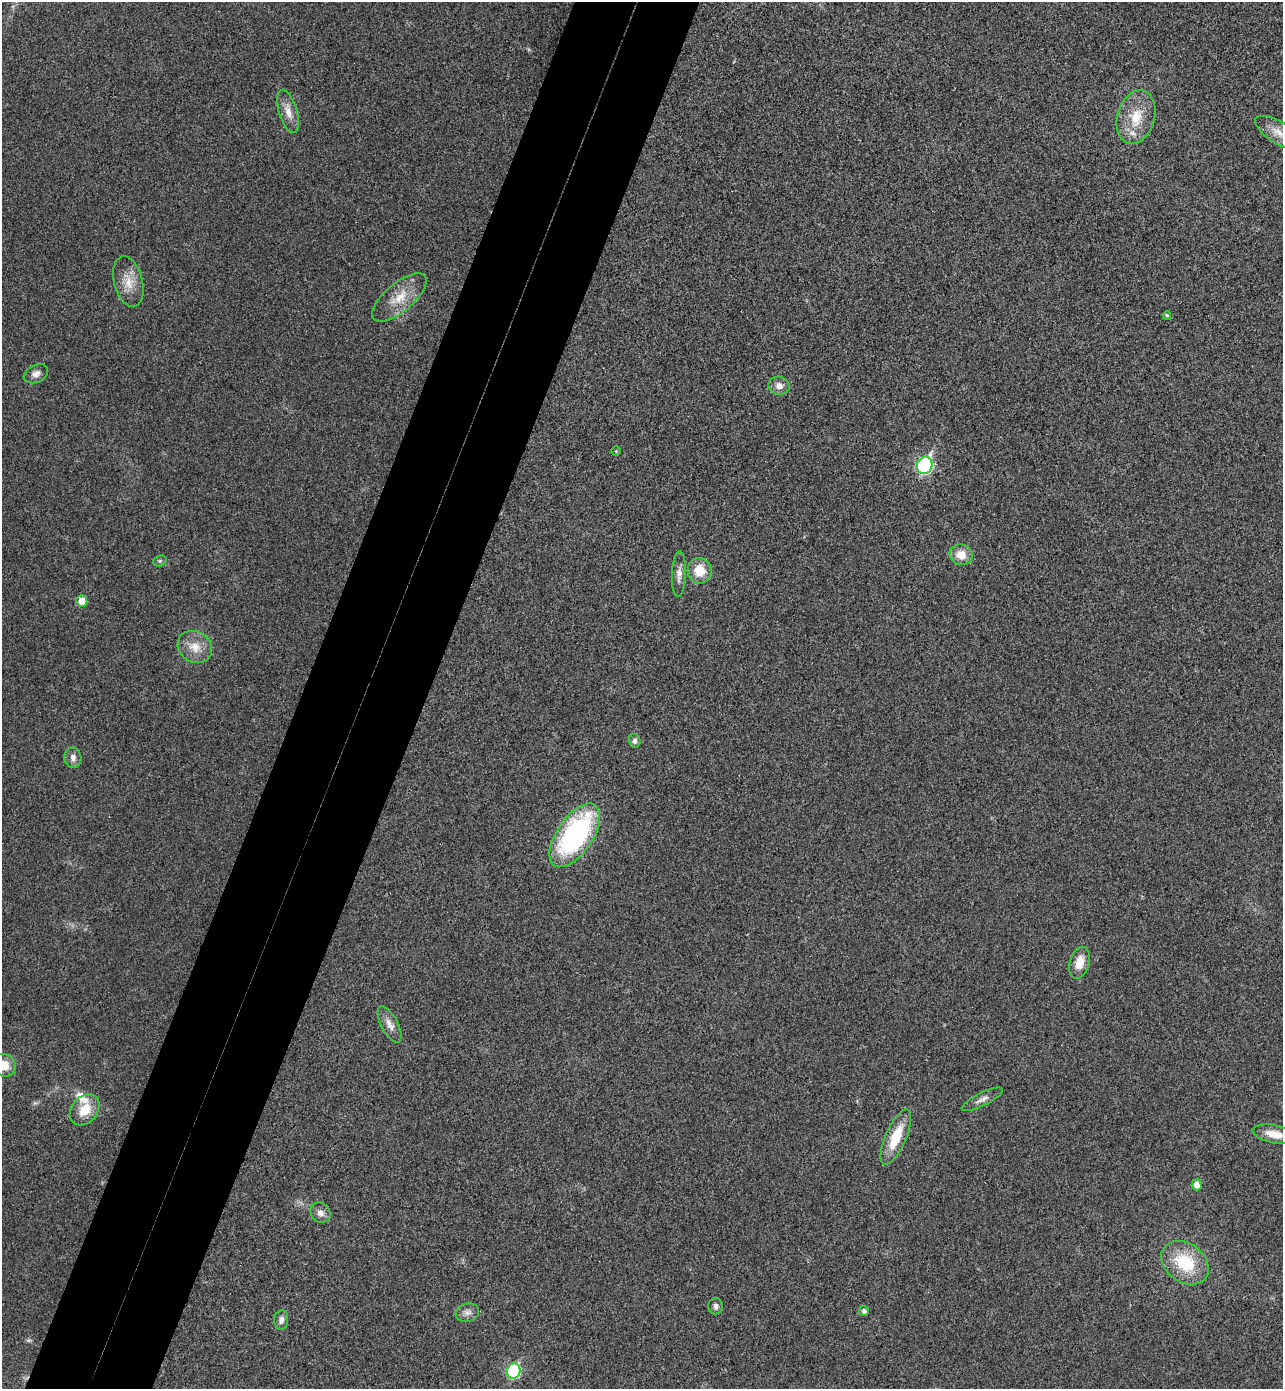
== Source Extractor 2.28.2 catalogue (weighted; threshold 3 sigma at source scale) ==
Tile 7 of 4 x 4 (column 3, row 2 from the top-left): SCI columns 2755-4035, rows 2804-4190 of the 5641 x 5604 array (HDU 1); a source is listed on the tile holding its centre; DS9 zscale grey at full resolution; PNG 1285 x 1391 px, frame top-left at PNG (2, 2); each listed source drawn as its Kron ellipse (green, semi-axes under 4 px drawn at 4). Shown black and unused: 10% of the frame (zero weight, under 3 of 4 exposures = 6% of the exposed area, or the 3 px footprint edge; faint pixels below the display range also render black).
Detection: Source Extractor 2.28.2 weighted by HDU 2 'WHT'; one run over the whole footprint, this tile lists its part. Background 0.0198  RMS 0.0062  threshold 0.028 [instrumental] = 3 sigma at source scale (4.5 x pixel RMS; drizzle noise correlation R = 1.50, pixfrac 1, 0.05/0.05 arcsec/px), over >= 5 px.
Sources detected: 36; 2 inside a brighter listed object's ellipse — not listed separately; the other 34 listed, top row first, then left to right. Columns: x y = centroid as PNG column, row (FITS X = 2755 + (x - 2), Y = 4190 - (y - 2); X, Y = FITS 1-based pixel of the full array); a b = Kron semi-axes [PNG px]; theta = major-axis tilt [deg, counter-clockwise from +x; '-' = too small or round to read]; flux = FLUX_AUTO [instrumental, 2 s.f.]
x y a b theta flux
288 111 22 9 -73 7.3
1136 117 27 18 74 19
1279 133 27 11 -31 8.5
128 282 26 14 -75 11
399 297 33 14 40 15
1167 315 4 4 - 1.1
36 374 13 8 25 3.7
779 386 10 9 - 4.4
616 451 5 4 - 0.69
925 465 9 7 70 130
961 555 11 10 - 8.8
160 561 7 5 20 1.1
700 571 13 12 - 13
679 574 23 7 88 4.8
82 601 5 5 - 9.1
195 647 18 15 -33 10
635 741 6 6 - 2.1
73 758 10 8 -80 3.5
575 835 36 18 56 120
1079 963 16 9 74 9.3
390 1024 20 8 -62 5.4
4 1065 12 11 - 9.8
982 1099 22 6 26 3.8
85 1110 17 13 49 13
1274 1134 22 9 -11 9.2
896 1137 30 10 66 21
1197 1185 5 5 - 4.4
320 1213 11 9 -51 3.8
1185 1263 26 19 -37 32
715 1306 8 7 - 2.6
864 1311 5 5 - 2
467 1313 12 9 18 3.6
281 1320 9 7 83 3.1
514 1371 7 7 - 71
Isophote crosses this tile's border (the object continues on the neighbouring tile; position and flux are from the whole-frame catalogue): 2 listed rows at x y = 1279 133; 4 1065